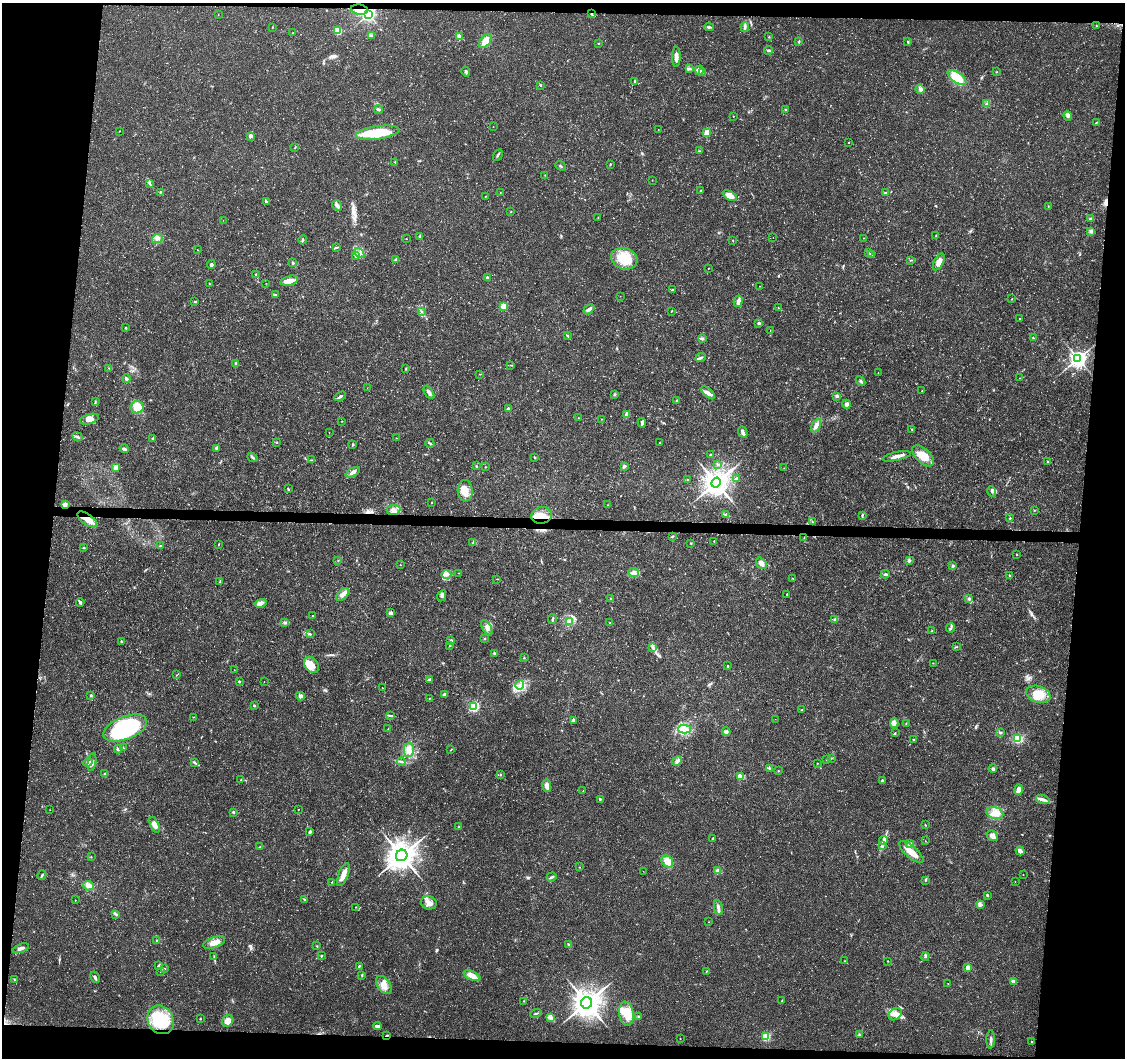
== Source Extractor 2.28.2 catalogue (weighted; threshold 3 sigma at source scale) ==
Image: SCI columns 3-4492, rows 230-4452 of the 4502 x 4733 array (HDU 1 of 3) = the unmasked area's bounding box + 8 px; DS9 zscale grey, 4 x 4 block average (1 PNG px = mean of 4 x 4 image px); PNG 1127 x 1060 px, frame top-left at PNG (2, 3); each listed source drawn as its Kron ellipse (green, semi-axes under 4 px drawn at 4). Shown black and unused: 12% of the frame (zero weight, under 3 of 4 exposures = <1% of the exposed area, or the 3 px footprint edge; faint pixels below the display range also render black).
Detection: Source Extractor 2.28.2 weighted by HDU 2 'WHT'. Background 0.025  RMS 0.0028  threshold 0.0125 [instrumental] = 3 sigma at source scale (4.5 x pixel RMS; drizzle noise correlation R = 1.50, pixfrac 1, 0.0396/0.0396 arcsec/px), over >= 5 px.
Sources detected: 393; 2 cosmic-ray / hot-pixel residue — neither listed nor drawn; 4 coinciding with a brighter row at this scale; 19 inside a brighter listed object's ellipse — not listed separately; the other 368 listed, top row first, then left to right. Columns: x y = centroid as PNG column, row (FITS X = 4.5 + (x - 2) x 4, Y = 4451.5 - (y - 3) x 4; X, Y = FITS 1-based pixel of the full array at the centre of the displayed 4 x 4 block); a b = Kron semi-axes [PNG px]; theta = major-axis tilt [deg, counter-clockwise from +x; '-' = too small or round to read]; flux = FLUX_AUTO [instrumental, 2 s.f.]
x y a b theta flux
359 10 8 5 -8 13
218 14 2 2 - 0.47
369 14 3 3 - 330
591 14 2 2 - 1.3
1096 26 2 2 - 0.68
272 27 2 2 - 0.74
709 27 5 2 - 2.9
745 27 5 2 - 3.6
338 31 3 2 - 39
293 33 3 2 - 0.96
371 36 3 2 - 1.4
459 36 4 2 - 6.3
769 37 3 2 - 0.9
485 41 8 5 51 17
799 41 3 2 - 1
907 42 2 2 - 1.7
599 43 2 2 - 1.1
768 50 4 2 - 2.3
676 57 10 3 88 9.8
690 69 2 2 - 0.91
699 70 4 3 - 4.1
466 72 5 2 - 2.5
703 72 2 2 - 0.62
997 72 2 2 - 0.53
957 78 11 5 -35 46
635 82 3 2 - 3
540 85 2 2 - 1.5
920 89 5 3 - 3.8
987 104 4 2 - 2
378 109 4 4 - 3
786 110 2 2 - 1.4
733 116 2 2 - 0.7
1068 116 5 4 - 3.9
1096 123 4 2 - 1.2
493 127 2 2 - 0.42
658 130 2 2 - 0.39
119 131 2 2 - 0.55
377 133 22 6 8 68
707 133 2 2 - 51
251 136 2 2 - 13
848 143 2 2 - 1.3
295 148 2 2 - 0.84
699 151 3 2 - 1.3
498 155 6 2 61 2.5
395 162 2 2 - 1
610 164 2 2 - 0.89
561 166 6 2 -41 1.4
545 175 2 2 - 0.42
652 180 2 2 - 0.53
149 183 2 2 - 0.97
701 191 2 2 - 0.95
160 192 3 2 - 1.2
500 193 2 2 - 0.43
885 193 3 2 - 1.8
730 196 8 4 -27 15
485 197 2 2 - 0.58
266 202 3 2 - 3.2
337 205 5 3 - 6.8
1048 206 2 2 - 0.44
511 212 2 2 - 0.59
598 217 2 2 - 0.49
1090 219 3 3 - 2.8
223 220 2 2 - 0.51
1091 231 3 3 - 3.1
936 236 3 2 - 1.4
419 237 3 2 - 1.6
773 237 2 2 - 0.49
157 238 6 3 21 5.7
864 238 2 2 - 0.44
406 239 2 2 - 0.52
303 240 4 2 - 2.1
733 240 2 2 - 0.68
337 247 2 2 - 1.1
197 250 2 2 - 0.37
359 253 5 3 - 4.6
869 253 3 2 - 1.6
872 254 3 2 - 1.1
355 256 3 2 - 1.9
396 259 3 2 - 1.5
624 259 13 10 -16 44
911 260 2 2 - 0.64
939 262 9 4 63 11
293 263 2 2 - 3
211 265 4 2 - 3.3
708 268 2 2 - 0.5
256 274 3 2 - 0.81
487 277 2 2 - 2.8
289 281 9 4 14 12
266 283 2 2 - 0.45
209 284 2 2 - 0.66
759 286 2 2 - 0.4
673 290 3 2 - 2.4
275 294 2 2 - 1
620 296 2 2 - 0.39
1012 299 2 2 - 0.57
195 301 3 2 - 1.5
738 301 6 3 75 5.9
503 306 2 2 - 54
778 308 3 2 - 0.98
589 309 6 3 39 6.2
671 311 2 2 - 1.1
422 312 2 2 - 0.95
1020 319 2 2 - 1.5
759 323 3 2 - 1.9
125 327 2 2 - 0.69
770 330 2 2 - 0.39
567 335 2 2 - 0.93
1033 338 2 2 - 1.4
702 339 2 2 - 1.4
701 357 6 2 25 3.3
1078 359 3 3 - 760
236 363 4 3 - 2.7
511 365 3 2 - 1.1
109 368 2 2 - 0.79
406 369 3 2 - 1.2
878 372 2 2 - 0.45
479 374 2 2 - 0.48
1020 378 2 2 - 0.63
126 379 4 2 - 4.7
860 381 5 2 - 2.2
367 388 2 2 - 0.29
922 391 2 2 - 0.54
429 392 7 3 -57 4.9
708 393 8 3 -41 6
615 394 3 2 - 1.9
340 396 6 2 31 3.4
837 396 4 3 - 2.8
676 400 3 2 - 1.6
95 402 3 2 - 1.4
846 404 4 3 - 3.8
137 407 6 6 - 27
508 409 3 2 - 2.7
626 414 4 3 - 5.5
578 418 2 2 - 0.59
89 419 10 5 17 11
601 419 2 2 - 0.51
342 421 2 2 - 0.7
642 423 4 3 - 3.7
816 425 7 3 65 7.9
912 430 3 2 - 1
329 432 2 2 - 0.5
743 432 6 3 -66 4.3
77 437 5 2 - 2.4
152 438 3 2 - 1.5
396 438 2 2 - 0.48
277 442 2 2 - 0.85
430 443 4 2 - 2.4
660 443 2 2 - 0.64
353 445 3 2 - 1.6
216 448 3 2 - 2
124 449 4 2 - 4.7
711 455 3 3 - 1.4
897 456 14 3 12 8.8
923 456 13 7 -43 27
252 457 5 2 - 2.9
535 458 2 2 - 1.3
311 460 2 2 - 0.77
1047 462 3 2 - 0.62
718 464 3 2 - 0.9
476 466 2 2 - 1.4
624 466 4 2 - 3.8
116 467 2 2 - 19
485 467 2 2 - 0.81
784 468 2 2 - 0.52
353 472 8 3 28 6.4
737 478 4 2 - 2.2
687 479 2 2 - 0.82
716 483 5 4 - 1600
288 489 3 2 - 1.3
465 491 11 7 -89 18
992 491 5 2 - 2.4
431 503 2 2 - 0.49
65 504 3 3 - 4.7
607 505 2 2 - 0.48
393 510 7 5 7 8.9
1034 510 2 2 - 0.98
726 514 2 2 - 1.2
542 515 10 8 10 17
862 515 4 2 - 2
1010 518 2 2 - 1.4
87 519 11 5 -35 18
813 522 2 2 - 0.63
672 536 3 2 - 1.2
804 537 2 2 - 0.76
714 541 2 2 - 0.77
473 543 4 2 - 2.8
691 543 2 2 - 0.59
218 544 3 2 - 0.94
160 546 3 2 - 1
84 548 3 2 - 1
1017 555 2 2 - 1.3
909 560 2 2 - 6.5
338 561 2 2 - 0.82
761 563 6 4 -49 9.8
400 565 2 2 - 0.5
953 566 3 2 - 3
458 573 2 2 - 0.38
634 573 5 4 - 7.4
446 574 5 2 - 2.1
885 574 4 2 - 2.8
1009 575 2 2 - 2
497 579 3 2 - 0.72
793 579 2 2 - 0.66
220 582 3 2 - 1
343 594 8 4 43 8.9
787 594 2 2 - 1.2
442 596 6 3 64 4.2
610 599 3 2 - 0.92
968 599 2 2 - 0.72
80 602 4 3 - 3.6
260 603 6 4 16 6.2
391 613 4 3 - 4.3
313 616 2 2 - 1.4
552 619 5 2 - 2
835 619 4 3 - 3.2
569 621 3 3 - 4.5
285 623 4 2 - 2.5
610 623 3 2 - 1.5
487 628 8 4 -60 7.6
951 628 4 2 - 2.5
932 631 2 2 - 1.4
310 634 2 2 - 0.88
485 638 2 2 - 0.84
451 640 3 2 - 2.1
121 642 2 2 - 1.3
450 645 2 2 - 0.75
652 647 3 2 - 2
957 647 2 2 - 0.59
494 653 3 2 - 1.8
524 658 2 2 - 0.78
933 663 2 2 - 0.64
311 665 9 6 -54 20
728 666 2 2 - 1.2
234 670 2 2 - 0.39
176 675 2 2 - 0.46
429 680 3 2 - 5.8
239 681 2 2 - 1.9
264 681 2 2 - 0.38
520 685 4 2 - 3.7
382 688 2 2 - 1
444 694 4 3 - 3.2
1038 694 12 8 -17 30
91 695 3 2 - 1.8
300 696 4 4 - 4.9
430 698 2 2 - 0.68
254 706 3 2 - 1.2
474 707 2 2 - 160
802 710 2 2 - 0.53
391 716 3 2 - 1.9
193 717 2 2 - 0.55
775 719 2 2 - 0.38
573 720 4 3 - 2
894 723 5 3 - 4.5
906 723 3 2 - 1
125 728 23 11 21 230
388 729 2 2 - 0.56
684 729 6 3 -2 8.6
726 732 4 3 - 4.6
895 732 2 2 - 0.46
1000 732 3 3 - 1.9
1017 739 4 3 - 40
913 740 2 2 - 1.6
123 748 2 2 - 0.77
118 749 4 3 - 4.1
409 750 7 5 -90 10
451 750 2 2 - 0.67
831 758 2 2 - 1
826 760 2 2 - 0.38
677 761 5 3 - 3.7
88 762 5 3 - 4.8
92 762 9 3 81 7.3
401 762 4 2 - 2.4
195 763 3 2 - 2
817 763 2 2 - 0.78
770 768 2 2 - 1.2
993 769 4 3 - 3.2
778 771 2 2 - 1.2
105 774 4 3 - 3.1
500 775 2 2 - 1.2
741 776 4 2 - 2.9
241 780 2 2 - 0.66
882 781 3 2 - 2.8
547 786 6 4 -83 11
1018 790 5 3 - 11
583 791 2 2 - 0.52
600 799 3 2 - 1.5
1043 799 7 3 -19 6.2
50 810 2 2 - 0.28
298 810 2 2 - 0.63
233 812 3 2 - 1.8
995 813 8 5 -18 14
155 825 8 4 -66 10
925 825 2 2 - 0.93
459 827 2 2 - 1
310 832 4 2 - 2.9
992 836 6 5 - 7
712 839 2 2 - 0.73
884 840 4 2 - 2.2
925 841 2 2 - 0.54
910 844 4 2 - 2.1
882 845 3 2 - 1
260 847 3 2 - 1.4
1020 851 5 3 - 7.2
911 852 15 5 -41 21
402 855 6 5 - 1700
91 857 2 2 - 0.66
667 862 6 5 - 16
579 867 2 2 - 0.56
718 870 3 2 - 2.5
643 871 2 2 - 0.35
343 874 12 4 69 15
42 875 5 2 - 2
1023 875 2 2 - 0.39
552 877 5 2 - 2.4
925 880 3 2 - 1.5
332 882 2 2 - 0.73
1015 882 2 2 - 0.33
89 886 5 4 - 8.3
987 895 3 2 - 2
305 899 2 2 - 0.81
75 900 2 2 - 0.65
429 903 8 6 -16 10
980 904 3 2 - 2.6
355 907 2 2 - 0.79
718 907 7 3 -80 6.3
116 914 4 2 - 1.7
709 922 2 2 - 0.47
157 940 2 2 - 1
214 943 11 5 19 14
569 945 2 2 - 3.3
317 946 3 2 - 1.1
21 948 8 3 19 6.1
214 956 3 2 - 0.99
321 956 2 2 - 1.5
925 956 4 2 - 1.7
845 961 2 2 - 0.63
888 961 2 2 - 0.72
158 965 4 2 - 2.2
359 966 2 2 - 1.9
968 968 2 2 - 23
164 969 3 2 - 1.3
706 971 2 2 - 0.77
160 972 2 2 - 0.7
362 975 3 2 - 1.2
472 976 9 4 -23 16
95 977 6 3 -63 3.5
14 979 2 2 - 0.97
1014 981 3 3 - 2.4
948 983 2 2 - 0.34
384 985 10 6 -55 18
782 1000 3 2 - 0.89
524 1001 2 2 - 1
587 1003 6 5 - 1900
536 1013 6 2 15 1.8
626 1014 12 7 -82 27
895 1014 7 5 37 10
638 1016 2 2 - 1.6
551 1018 3 2 - 2.8
200 1019 2 2 - 1.9
161 1020 15 12 -58 76
228 1021 6 5 - 10
377 1026 4 2 - 5.5
387 1035 3 2 - 1.3
859 1035 2 2 - 0.98
766 1037 2 2 - 73
680 1039 2 2 - 0.55
991 1039 9 2 89 4.5
1031 1041 2 2 - 1.8
Overlapping masked pixels (flux is a lower limit): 6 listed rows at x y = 359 10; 591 14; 65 504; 542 515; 87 519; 387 1035
Diffuse or blended objects may show on this block-average render without a row.